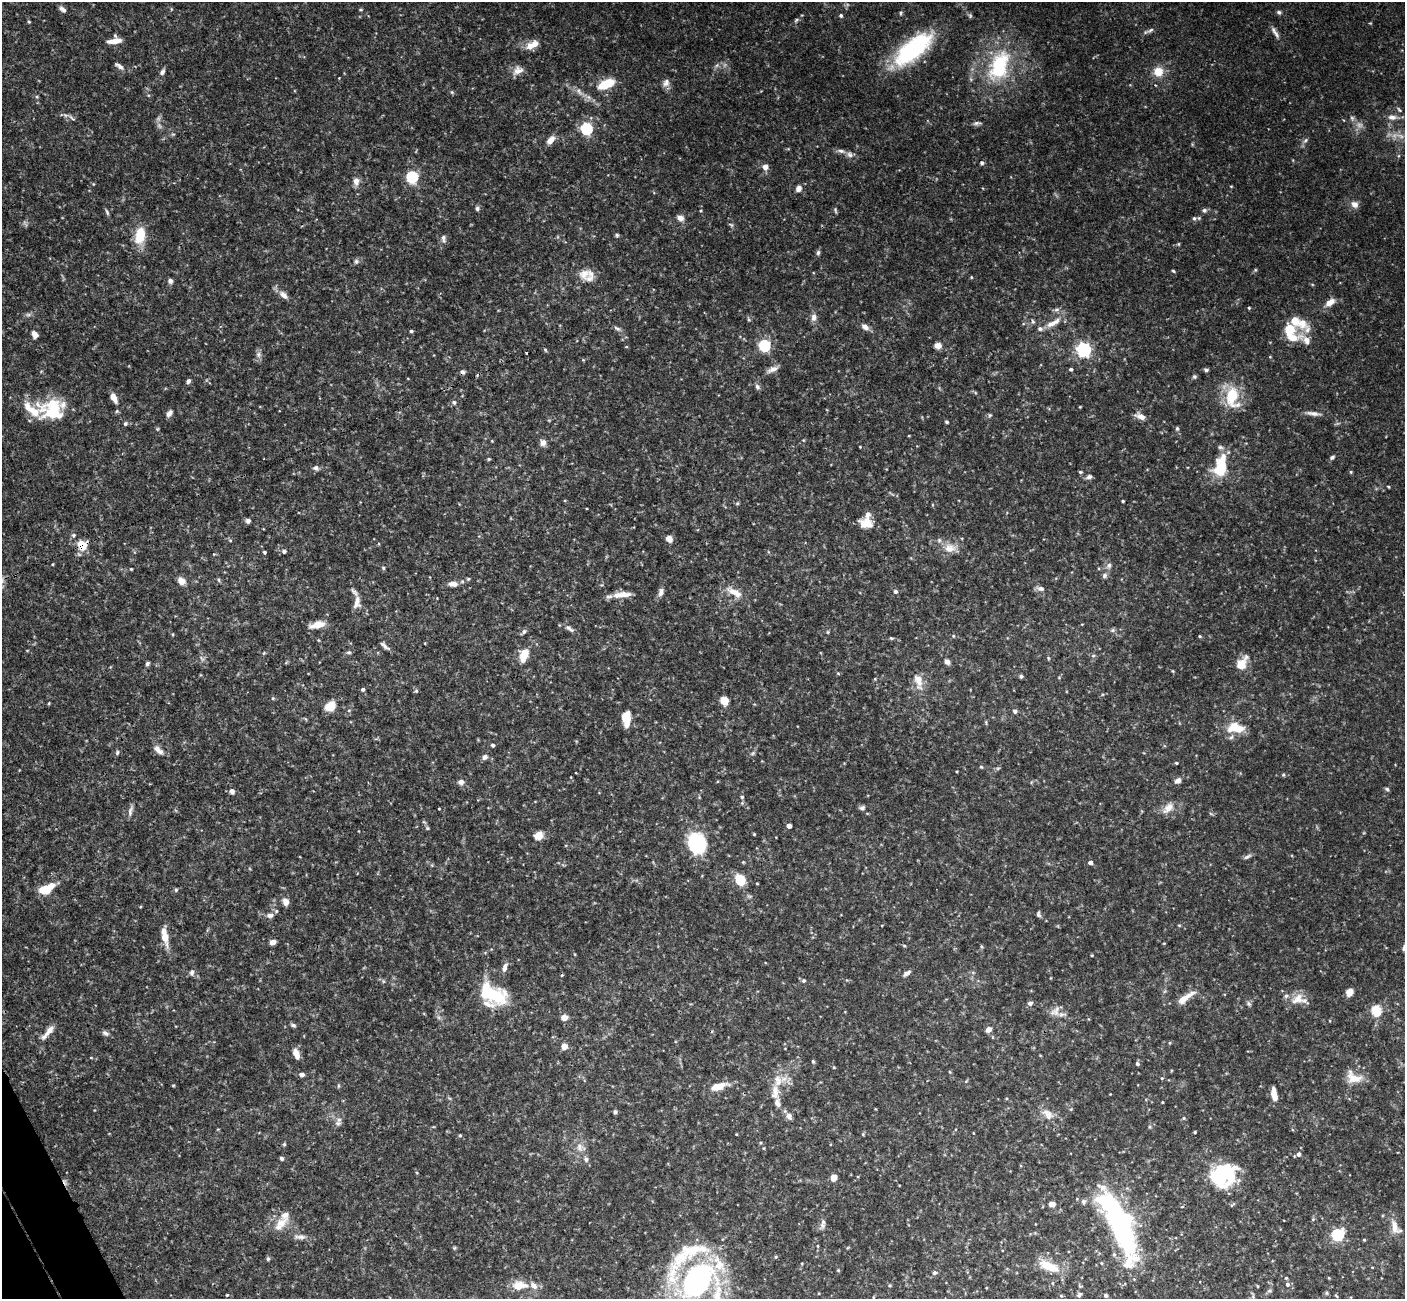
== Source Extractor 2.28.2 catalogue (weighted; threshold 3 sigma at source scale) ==
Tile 7 of 4 x 4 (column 3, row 2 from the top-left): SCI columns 2859-4261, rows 2776-4072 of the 5722 x 5686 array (HDU 1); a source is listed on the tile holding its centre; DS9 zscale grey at full resolution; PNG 1407 x 1301 px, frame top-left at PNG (2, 2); no overlay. Shown black and unused: <1% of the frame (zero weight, under 3 of 4 exposures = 6% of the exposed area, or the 3 px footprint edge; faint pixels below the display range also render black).
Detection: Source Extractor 2.28.2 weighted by HDU 2 'WHT'; one run over the whole footprint, this tile lists its part. Background 0.125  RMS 0.0031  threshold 0.0139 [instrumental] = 3 sigma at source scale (4.5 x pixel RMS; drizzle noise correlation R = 1.50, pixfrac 1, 0.05/0.05 arcsec/px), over >= 5 px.
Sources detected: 331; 4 too faint to see at this stretch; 6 inside a brighter object's white glare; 3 cosmic-ray / hot-pixel residue — not listed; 24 inside a brighter listed object's ellipse — not listed separately; the other 294 listed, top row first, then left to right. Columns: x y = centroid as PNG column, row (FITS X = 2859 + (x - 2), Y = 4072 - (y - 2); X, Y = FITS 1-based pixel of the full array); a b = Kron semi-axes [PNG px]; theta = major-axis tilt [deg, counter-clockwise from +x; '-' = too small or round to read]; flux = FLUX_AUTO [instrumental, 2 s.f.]
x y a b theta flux
62 9 9 5 -42 1.2
360 10 6 3 0 0.32
1279 12 6 5 - 0.61
901 13 6 4 64 0.46
841 15 5 5 - 0.56
970 16 7 5 -70 0.56
796 20 8 4 37 0.65
29 22 4 3 - 0.43
1150 30 14 5 29 1
1275 32 19 5 -58 1.4
115 40 14 7 11 3.5
530 46 12 11 - 2.6
913 49 49 20 40 32
717 65 6 5 - 0.69
119 66 14 5 -33 1.3
999 66 42 24 68 25
518 70 15 11 27 2.4
1158 71 10 10 - 4.8
162 72 7 5 58 1
608 83 14 9 25 5.4
666 83 11 9 67 1.6
452 92 6 5 - 0.42
579 92 15 6 -52 1.8
1399 110 9 5 -46 0.65
1392 117 12 7 -4 1.9
72 118 13 4 -38 0.91
1352 118 8 6 -75 0.77
977 123 10 5 5 0.82
586 128 5 5 - 39
551 140 12 7 50 2.3
1305 140 9 6 49 0.83
841 151 12 5 -14 1.3
765 167 5 5 - 3
412 177 5 5 - 41
356 181 10 7 87 2
1231 186 5 3 - 0.26
798 188 7 6 - 1.8
1355 204 10 9 - 1.7
477 208 6 5 - 0.72
835 210 9 3 -79 0.45
1204 210 7 6 - 0.73
107 212 8 4 -65 0.61
680 218 9 7 -31 1.6
1194 218 6 6 - 0.75
731 225 8 5 -30 0.54
140 235 17 10 79 8.6
617 235 5 5 - 0.47
443 238 11 6 -78 0.99
1178 244 4 4 - 0.34
818 253 7 5 86 0.67
356 261 7 6 - 0.73
1255 270 5 4 - 0.37
1173 271 4 3 - 0.35
584 274 18 13 43 3.5
971 277 4 4 - 0.29
170 281 7 6 - 0.94
283 295 13 7 -43 1.9
1330 302 14 8 34 2.6
1249 308 3 3 - 0.37
1057 310 8 6 19 0.87
28 315 10 4 0 0.8
814 317 10 7 87 1.6
749 319 6 4 -46 0.42
1033 322 7 5 -86 0.6
1053 323 24 7 29 3.6
1302 323 26 13 -51 5.1
865 327 9 6 -36 1.7
617 329 11 5 -29 0.93
1289 330 13 12 - 6.6
411 331 4 3 - 0.59
34 334 8 6 -57 2
764 345 5 5 - 36
938 346 8 7 - 1.7
1084 349 6 6 - 74
545 350 5 4 - 0.41
258 354 8 7 - 1.1
1270 357 4 3 - 0.23
583 360 4 4 - 0.28
772 369 16 6 24 1.7
1071 369 4 4 - 0.66
1206 370 5 4 - 0.68
1194 377 6 6 - 0.55
188 381 6 5 - 0.8
757 387 8 6 -70 0.85
1232 397 27 15 -84 12
114 398 11 6 -64 2.3
454 402 6 5 - 0.78
52 410 30 24 -1 18
117 411 5 5 - 0.43
169 413 9 6 47 1.3
1313 413 20 5 -7 1.8
990 415 5 5 - 0.45
1140 416 12 6 -21 2.3
947 422 4 4 - 0.45
125 424 5 5 - 0.66
1177 428 5 4 - 0.59
157 429 5 4 - 0.33
492 441 4 3 - 0.22
543 443 8 7 - 1.6
860 447 3 3 - 0.22
1332 457 7 5 30 0.65
489 459 5 4 - 0.36
1220 467 27 14 77 11
316 468 7 6 - 1
1080 472 5 4 - 0.39
1351 472 5 4 - 0.34
1089 477 8 6 14 0.89
1388 487 5 3 - 0.26
1123 501 3 3 - 0.36
737 503 5 5 - 0.42
248 521 6 6 - 0.92
866 523 16 11 -10 4.2
73 535 6 5 - 0.57
669 539 8 7 - 1.5
230 540 5 3 - 0.32
82 545 10 9 - 6.4
950 548 18 12 -3 3.9
284 551 6 5 - 0.72
264 552 4 3 - 0.47
53 564 4 3 - 0.27
1109 566 9 7 56 1.2
383 568 5 4 - 0.45
131 569 3 3 - 0.3
1104 576 8 7 - 1
219 580 6 4 -88 0.45
181 581 9 7 -36 2.4
453 584 13 7 0 2
1041 589 10 7 -7 1.3
895 591 6 6 - 0.7
661 592 11 7 83 1.3
734 592 24 9 -30 4.1
622 595 25 7 5 3.6
357 602 19 9 83 2.7
317 625 18 7 12 3.4
569 628 15 6 -33 1.3
1112 630 7 5 21 0.62
524 632 7 5 39 0.86
828 632 6 4 -90 0.37
173 634 4 3 - 0.27
953 636 5 4 - 0.39
1200 636 4 3 - 0.34
891 638 5 4 - 0.42
318 640 5 3 - 0.27
384 646 14 4 -43 1.1
349 652 6 5 - 0.52
264 653 5 4 - 0.34
524 655 15 8 74 5.7
1048 658 5 4 - 0.35
947 662 6 5 - 1.5
147 664 6 4 48 0.67
1241 664 14 12 56 4.2
1173 671 5 3 - 0.28
838 673 5 4 - 0.34
1021 676 5 4 - 0.63
1059 677 5 4 - 0.32
918 681 24 11 -77 4.1
363 689 4 4 - 0.67
416 691 5 5 - 0.47
724 701 8 7 - 3.7
49 703 5 3 - 0.27
331 706 11 9 34 4.9
1015 711 6 5 - 0.77
626 719 18 10 -90 4.9
986 722 6 3 -90 0.37
1236 728 20 11 -7 7.1
493 745 4 4 - 0.68
158 750 13 7 -45 2
117 753 7 5 74 0.53
753 753 7 4 32 0.55
485 757 7 6 - 1.2
1176 763 4 3 - 0.41
981 767 5 4 - 0.35
998 768 6 4 18 0.43
957 771 3 2 - 0.26
1283 775 5 4 - 0.37
1178 781 8 6 28 1.6
461 782 9 7 -5 1.3
1387 789 6 4 -18 0.52
232 791 6 5 - 1.1
742 797 5 5 - 0.41
862 808 8 6 23 0.81
1168 808 19 10 42 3.2
439 809 3 2 - 0.22
130 811 16 5 76 1.2
789 826 4 4 - 1.8
427 828 5 5 - 0.41
539 835 11 9 36 2.7
697 843 24 19 -65 21
1247 857 11 5 26 0.9
1090 862 5 4 - 1.1
740 880 9 7 -61 10
757 883 4 3 - 0.24
45 890 9 7 18 8.7
176 890 5 4 - 0.45
286 902 9 7 -70 1.8
1038 914 8 5 -82 0.7
270 915 10 6 7 1.5
1179 925 5 3 - 0.3
165 937 15 7 -79 4.5
273 942 6 5 - 2
1164 943 4 3 - 0.24
981 947 5 4 - 0.45
1092 955 3 3 - 0.31
505 968 12 6 72 1.7
192 972 8 6 86 0.97
907 973 10 5 36 1.1
1050 978 4 3 - 0.22
383 981 6 4 -72 0.4
804 981 5 5 - 0.51
1349 992 8 7 - 2.3
496 996 29 20 -12 14
1185 998 28 8 36 4.1
1298 999 20 13 37 4.1
1030 1003 8 6 5 0.88
1249 1004 8 6 -58 0.71
1376 1010 5 5 - 23
1056 1011 15 10 74 2.5
564 1017 7 6 - 2.2
293 1025 7 5 -26 0.68
988 1029 6 5 - 1.9
48 1032 25 7 48 2.6
105 1033 10 6 -26 0.93
564 1046 7 7 - 2.1
296 1054 10 6 -68 3
91 1058 4 3 - 0.22
813 1061 5 4 - 0.44
1137 1064 5 5 - 0.75
834 1067 4 3 - 0.24
950 1072 5 3 - 0.27
302 1074 5 4 - 1.5
1353 1077 23 15 -26 4.7
1162 1078 5 4 - 0.34
778 1081 18 11 -85 4.5
966 1081 5 4 - 0.32
173 1085 5 3 - 0.27
338 1086 6 4 89 0.39
718 1086 17 7 16 5.9
1110 1094 2 2 - 0.17
1274 1094 13 5 -80 3.5
1162 1102 3 2 - 0.29
777 1103 12 8 -81 1.7
615 1112 5 5 - 0.64
1048 1114 20 11 -38 3.5
789 1116 8 6 -61 1.5
1184 1118 5 4 - 0.39
338 1123 9 7 50 1.1
1195 1132 3 3 - 0.33
736 1134 3 2 - 0.23
863 1134 4 4 - 0.32
460 1135 5 4 - 0.42
760 1143 4 3 - 0.33
284 1144 5 4 - 0.44
579 1147 13 9 -71 2.5
764 1148 4 3 - 0.27
1299 1154 5 4 - 0.9
282 1158 5 4 - 0.58
586 1159 7 6 - 1
834 1177 6 6 - 2.6
1223 1177 32 17 -16 15
1083 1202 7 6 - 0.88
1052 1204 8 6 3 1.5
1313 1219 5 4 - 0.39
281 1223 19 13 28 5
822 1225 11 7 57 1.2
1394 1227 22 9 -77 3.4
1122 1228 63 19 -69 73
1337 1235 6 5 - 41
300 1237 18 6 -3 1.7
1364 1240 4 3 - 0.32
817 1246 5 3 - 0.31
454 1248 5 4 - 0.36
776 1257 5 4 - 0.41
268 1259 6 4 -77 0.52
802 1263 4 3 - 0.26
1102 1263 5 3 - 0.28
1049 1266 27 11 -24 7.2
1372 1267 4 3 - 0.21
838 1270 5 4 - 0.29
934 1273 5 5 - 0.78
1286 1278 4 4 - 0.34
697 1283 43 30 49 75
1052 1283 5 3 - 0.27
1287 1284 5 5 - 0.8
890 1285 5 5 - 0.45
519 1286 18 10 4 5.1
1257 1286 4 3 - 0.25
1270 1291 7 4 6 0.49
1327 1293 6 4 -89 0.4
227 1295 3 3 - 0.74
1079 1295 7 5 47 0.66
1106 1295 5 4 - 0.55
1061 1296 5 4 - 0.35
1336 1296 7 2 -45 0.3
873 1297 4 3 - 0.24
Overlapping masked pixels (flux is a lower limit): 1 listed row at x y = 82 545
Isophote crosses this tile's border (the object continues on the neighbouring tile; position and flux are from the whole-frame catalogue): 1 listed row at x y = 697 1283